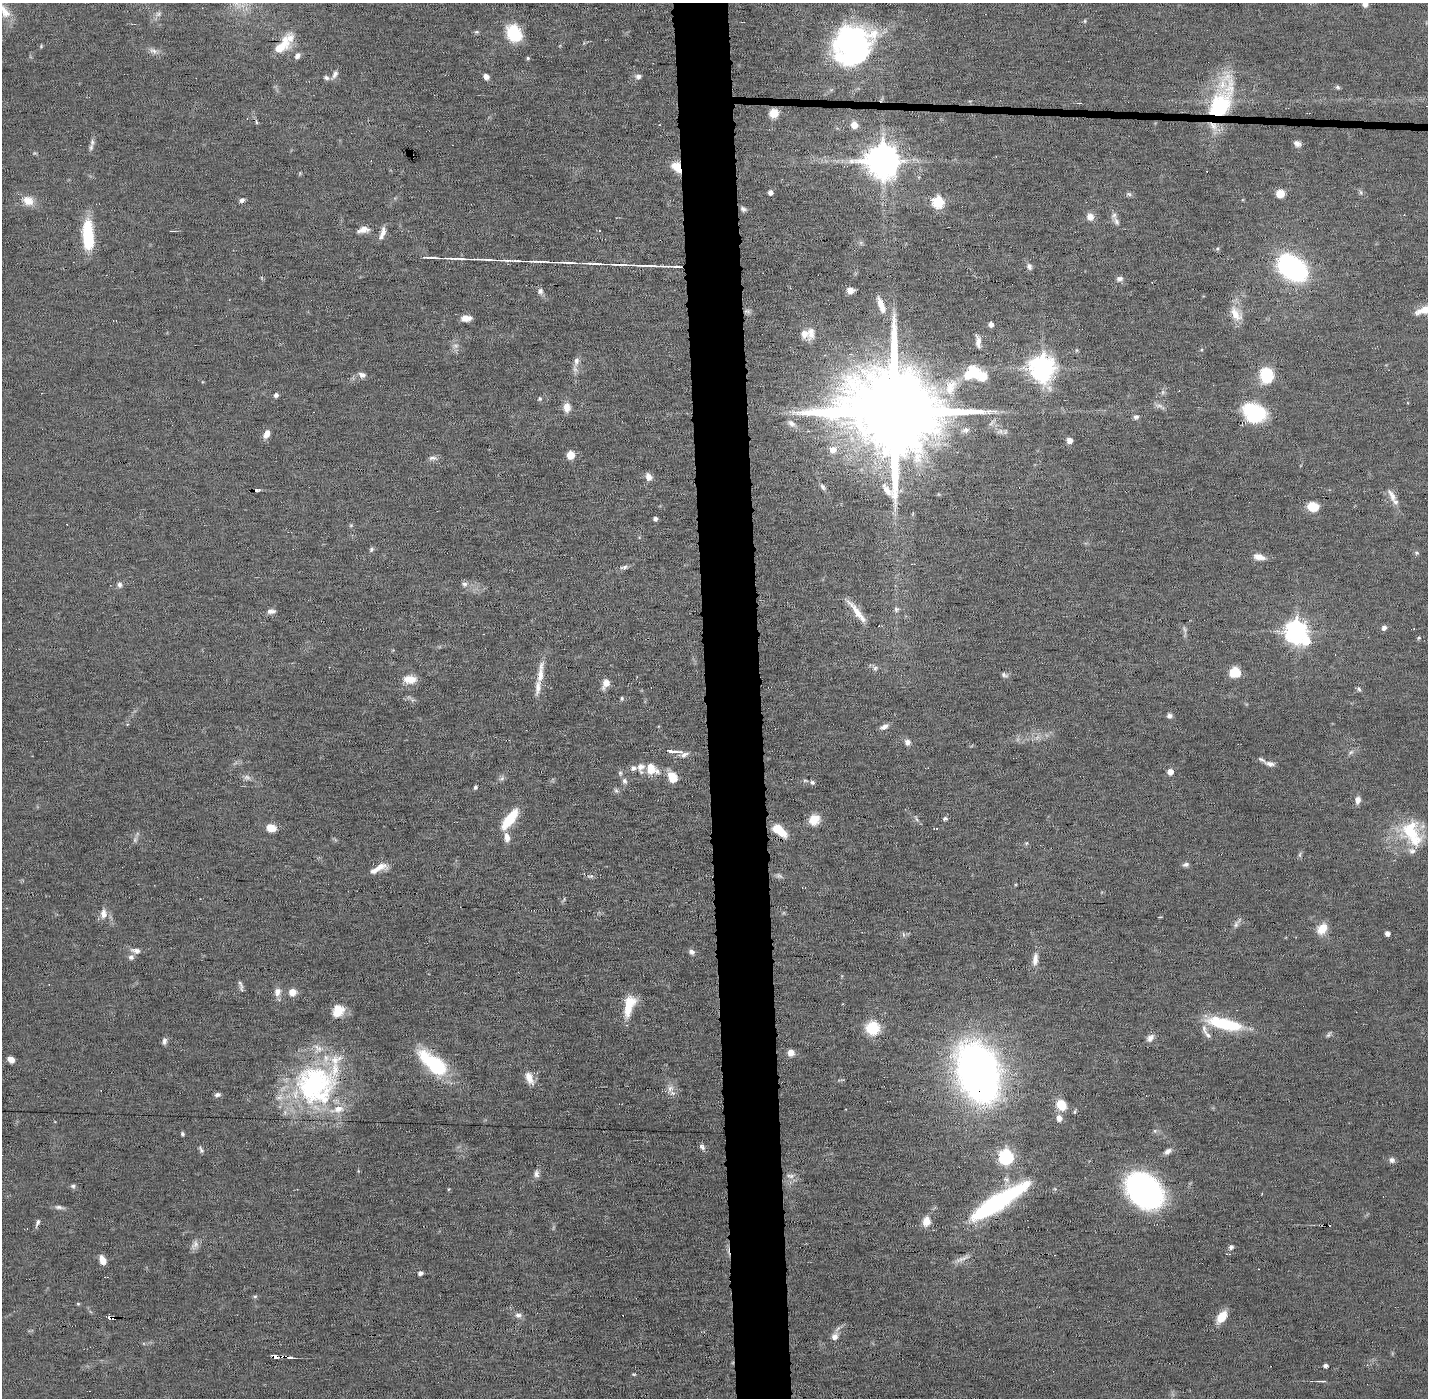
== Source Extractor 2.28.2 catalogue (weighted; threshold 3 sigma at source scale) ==
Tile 5 of 3 x 3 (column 2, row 2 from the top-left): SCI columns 1428-2853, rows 1427-2822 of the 4280 x 4250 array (HDU 1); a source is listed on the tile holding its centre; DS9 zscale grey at full resolution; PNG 1430 x 1400 px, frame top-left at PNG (2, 3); no overlay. Shown black and unused: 4% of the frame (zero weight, under 11 of 22 exposures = <1% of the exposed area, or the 3 px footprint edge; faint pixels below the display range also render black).
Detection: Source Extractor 2.28.2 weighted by HDU 2 'WHT'; one run over the whole footprint, this tile lists its part. Background 0.121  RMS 0.0031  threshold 0.0126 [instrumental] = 3 sigma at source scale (4.09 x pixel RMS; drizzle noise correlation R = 1.36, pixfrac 0.8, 0.05/0.05 arcsec/px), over >= 5 px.
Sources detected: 238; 7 too faint to see at this stretch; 5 inside a brighter object's white glare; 9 cosmic-ray / hot-pixel residue — not listed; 18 inside a brighter listed object's ellipse — not listed separately; the other 199 listed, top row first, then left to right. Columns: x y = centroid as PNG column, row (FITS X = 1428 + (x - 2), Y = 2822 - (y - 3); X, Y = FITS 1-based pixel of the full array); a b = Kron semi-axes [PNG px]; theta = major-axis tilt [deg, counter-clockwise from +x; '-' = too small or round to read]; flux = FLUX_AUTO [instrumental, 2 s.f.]
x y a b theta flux
1365 4 8 6 89 1.7
4 11 25 11 -55 4.8
158 14 10 6 20 1
1085 21 5 5 - 0.37
514 33 16 12 -64 13
857 44 35 28 49 51
41 46 5 5 - 0.34
282 46 28 12 50 6.6
153 51 13 7 -26 1.5
297 56 9 6 52 1.1
528 58 4 3 - 0.44
335 74 13 5 62 1.2
638 76 7 6 - 1.1
486 77 6 5 - 1.4
326 78 8 6 -20 0.75
1337 87 6 5 - 0.55
1221 101 56 24 72 30
774 113 9 8 - 4.2
854 125 7 6 - 3.4
1297 144 10 7 -29 1.2
91 147 11 6 77 1
34 153 7 4 0 0.34
882 161 10 10 - 690
677 167 13 9 -54 4.7
300 173 6 4 72 0.29
770 192 5 4 - 1.4
1361 192 8 5 -71 0.59
1280 193 8 7 - 3.9
1129 194 8 6 9 0.64
242 200 6 5 - 0.87
28 201 16 12 -23 3.6
938 202 6 6 - 29
743 209 8 6 -27 0.8
1090 217 9 8 - 2.2
1116 221 14 7 -63 1.5
363 229 12 7 22 2.4
383 231 12 6 80 1.8
88 235 30 11 -87 15
1217 248 6 4 44 0.4
452 258 17 4 1 1.8
507 260 15 4 -2 1.5
534 261 21 4 -1 1.9
590 263 9 5 -12 0.87
614 264 14 5 -5 1.3
640 265 18 5 0 1.7
665 266 18 4 -2 1.8
1029 266 8 6 -67 0.96
1292 268 19 13 -36 81
1119 279 9 6 7 0.96
850 289 10 6 -8 1.4
540 291 8 7 - 1
881 305 24 7 -70 3.2
1425 309 20 11 26 3.9
747 311 10 6 -9 0.85
1236 314 23 13 -57 4.2
466 318 10 6 3 2.4
991 324 5 4 - 1.7
811 333 19 10 85 2.8
978 341 16 6 -82 1.9
1077 350 6 4 90 0.33
576 361 13 7 78 1.8
1042 368 9 8 - 290
972 373 22 15 31 10
362 375 9 6 -22 1.2
1267 375 11 9 -82 17
951 387 27 16 69 7.3
276 395 4 4 - 0.87
539 399 6 5 - 0.54
1159 406 14 5 -9 1.1
567 407 11 8 89 2.7
892 412 33 20 -4 8700
1254 413 24 19 -23 18
1136 417 7 6 - 0.8
791 423 13 8 -34 1.8
965 430 11 7 23 1.3
1000 431 9 6 29 0.98
266 434 10 6 62 2.2
1070 440 6 6 - 1.6
833 450 8 7 - 3
570 455 5 5 - 8.9
432 458 11 6 6 1.1
648 476 10 8 -52 1.6
823 487 9 6 -52 0.85
257 490 5 4 - 0.69
1392 495 20 7 -59 2.2
1313 507 10 8 -11 6.5
655 518 4 4 - 0.98
351 525 5 4 - 0.37
371 549 7 5 60 0.57
1416 553 6 5 - 0.49
1259 557 14 7 -13 2.4
624 567 11 6 10 0.9
464 584 8 7 - 0.95
119 585 7 7 - 0.94
896 609 8 5 -90 0.71
271 611 11 6 1 1.2
859 615 29 8 -52 4.4
1384 628 6 4 75 1.2
1296 631 8 7 - 220
1419 638 5 4 - 0.4
875 668 8 6 38 0.81
1235 672 11 10 - 5.3
540 675 21 9 83 3.6
1004 675 9 5 -22 0.76
410 679 15 9 -2 3.5
606 683 10 7 62 2.9
1359 689 8 5 -59 0.6
622 698 5 5 - 0.47
1169 716 6 5 - 0.98
884 727 11 6 27 1.4
907 742 8 7 - 1.4
1351 752 9 4 36 0.77
683 753 14 8 -31 1.8
1270 764 11 6 -9 1.4
641 767 13 8 89 2.1
651 769 11 8 88 4.7
1170 772 5 5 - 2.6
620 773 7 6 - 0.63
247 777 11 6 -6 1.1
672 777 10 7 -59 5.8
502 778 7 4 72 0.62
624 781 8 7 - 0.95
805 781 8 4 -8 0.49
812 782 6 5 - 0.67
475 787 4 3 - 0.62
616 790 6 6 - 0.61
1358 800 10 7 79 1.5
945 818 6 4 -1 0.63
510 819 26 9 52 9.7
814 820 12 10 46 4.3
271 828 10 8 -13 3.5
779 830 14 7 -39 9.2
1411 831 32 27 -66 15
507 837 12 7 -82 2.1
1026 843 5 5 - 0.41
1300 855 8 4 -90 0.58
1186 864 8 5 12 0.81
381 866 17 9 0 2.6
103 914 12 8 83 2.2
1236 925 8 6 4 0.86
1322 929 14 10 50 4.2
1387 933 4 4 - 1.4
903 934 7 4 -71 0.49
136 951 13 7 -12 1.5
692 952 8 6 -27 1
131 957 7 7 - 1
1035 959 17 7 84 2.4
240 984 14 4 -63 0.81
277 992 12 9 79 1.8
292 992 7 7 - 3.3
629 1006 27 11 74 7
338 1011 15 12 57 4.8
1224 1024 39 11 -13 17
873 1028 13 13 - 9.7
1208 1035 10 6 -44 0.95
1328 1035 8 4 54 0.53
1150 1038 11 7 45 1.5
164 1041 9 6 83 0.98
791 1052 7 7 - 2
11 1059 7 5 -43 2.2
433 1063 39 16 -39 22
978 1072 36 24 -70 230
529 1078 17 9 -69 2.9
313 1084 58 46 -69 57
672 1093 13 7 -30 1.5
217 1095 8 5 8 0.82
1061 1105 11 9 -52 5.2
1059 1118 8 7 - 1.7
182 1134 4 4 - 0.51
702 1146 9 6 -58 0.88
201 1150 8 6 -41 0.65
1167 1151 11 6 33 1.3
1006 1157 7 6 - 56
1392 1160 8 8 - 0.98
536 1174 10 6 -88 1.1
790 1176 11 6 -8 1.3
1006 1179 9 7 -37 1.3
73 1186 6 6 - 0.69
449 1189 5 3 - 0.25
1144 1190 26 19 -44 100
998 1202 68 14 32 43
59 1207 13 5 -11 1
926 1221 10 10 - 3
37 1223 10 4 68 0.83
195 1244 14 8 62 1.6
1231 1247 6 6 - 0.78
103 1260 8 5 -67 3.1
959 1260 15 5 23 1.6
420 1273 5 4 - 1.2
255 1296 6 4 0 0.44
78 1304 6 4 -1 0.3
518 1315 9 7 -5 1.3
110 1317 4 3 - 120
1222 1317 12 8 51 5.6
835 1337 9 8 - 1.8
277 1357 9 3 -5 5.5
1325 1366 4 4 - 1
634 1374 7 3 -8 0.32
1321 1381 12 2 -3 0.59
Overlapping masked pixels (flux is a lower limit): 9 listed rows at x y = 1221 101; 882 161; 677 167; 534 261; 892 412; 978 1072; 998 1202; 110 1317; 277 1357
Isophote crosses this tile's border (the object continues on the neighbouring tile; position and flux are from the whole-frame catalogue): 3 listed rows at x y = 1365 4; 4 11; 1425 309